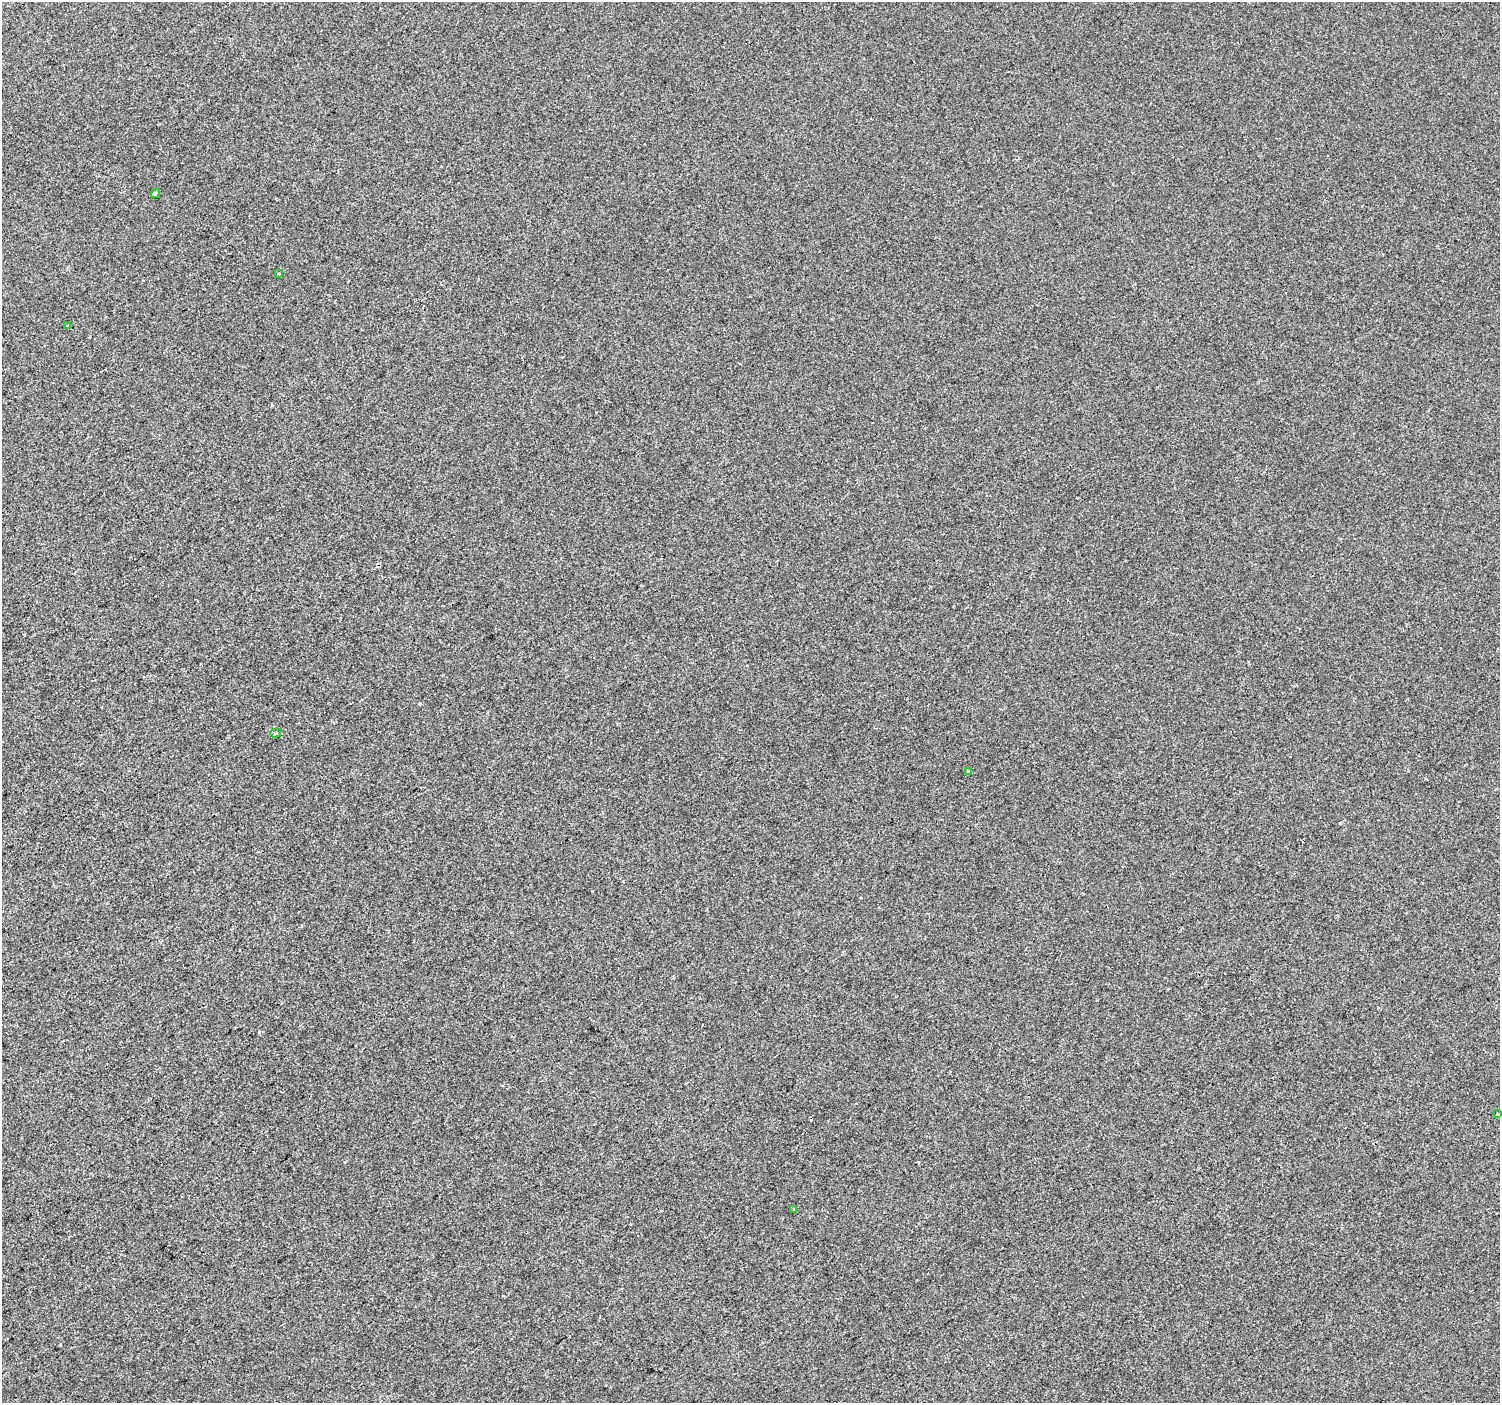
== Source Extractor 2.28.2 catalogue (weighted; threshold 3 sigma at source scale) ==
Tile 7 of 4 x 4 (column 3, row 2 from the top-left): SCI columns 2998-4495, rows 3003-4403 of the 5992 x 5941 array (HDU 1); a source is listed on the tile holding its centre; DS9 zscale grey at full resolution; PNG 1502 x 1405 px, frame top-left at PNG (2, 2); each listed source drawn as its Kron ellipse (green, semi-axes under 4 px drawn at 4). Shown black and unused: <1% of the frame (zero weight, under 2 of 3 exposures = <1% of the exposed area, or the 3 px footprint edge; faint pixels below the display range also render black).
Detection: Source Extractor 2.28.2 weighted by HDU 2 'WHT'; one run over the whole footprint, this tile lists its part. Background 3.85e-05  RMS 0.0045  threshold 0.0203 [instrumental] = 3 sigma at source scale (4.5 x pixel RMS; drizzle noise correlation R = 1.50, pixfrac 1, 0.0396/0.0396 arcsec/px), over >= 5 px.
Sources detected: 7; all 7 listed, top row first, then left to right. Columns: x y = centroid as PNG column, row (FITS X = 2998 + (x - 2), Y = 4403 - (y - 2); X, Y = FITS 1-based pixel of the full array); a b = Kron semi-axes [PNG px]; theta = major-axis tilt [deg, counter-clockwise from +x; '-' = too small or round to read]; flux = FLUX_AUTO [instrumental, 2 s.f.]
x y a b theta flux
155 193 5 3 - 0.71
279 274 3 3 - 1.1
68 326 3 3 - 0.45
276 733 5 4 - 0.66
969 772 4 3 - 5.7
1497 1114 4 3 - 1.2
794 1209 3 3 - 0.73